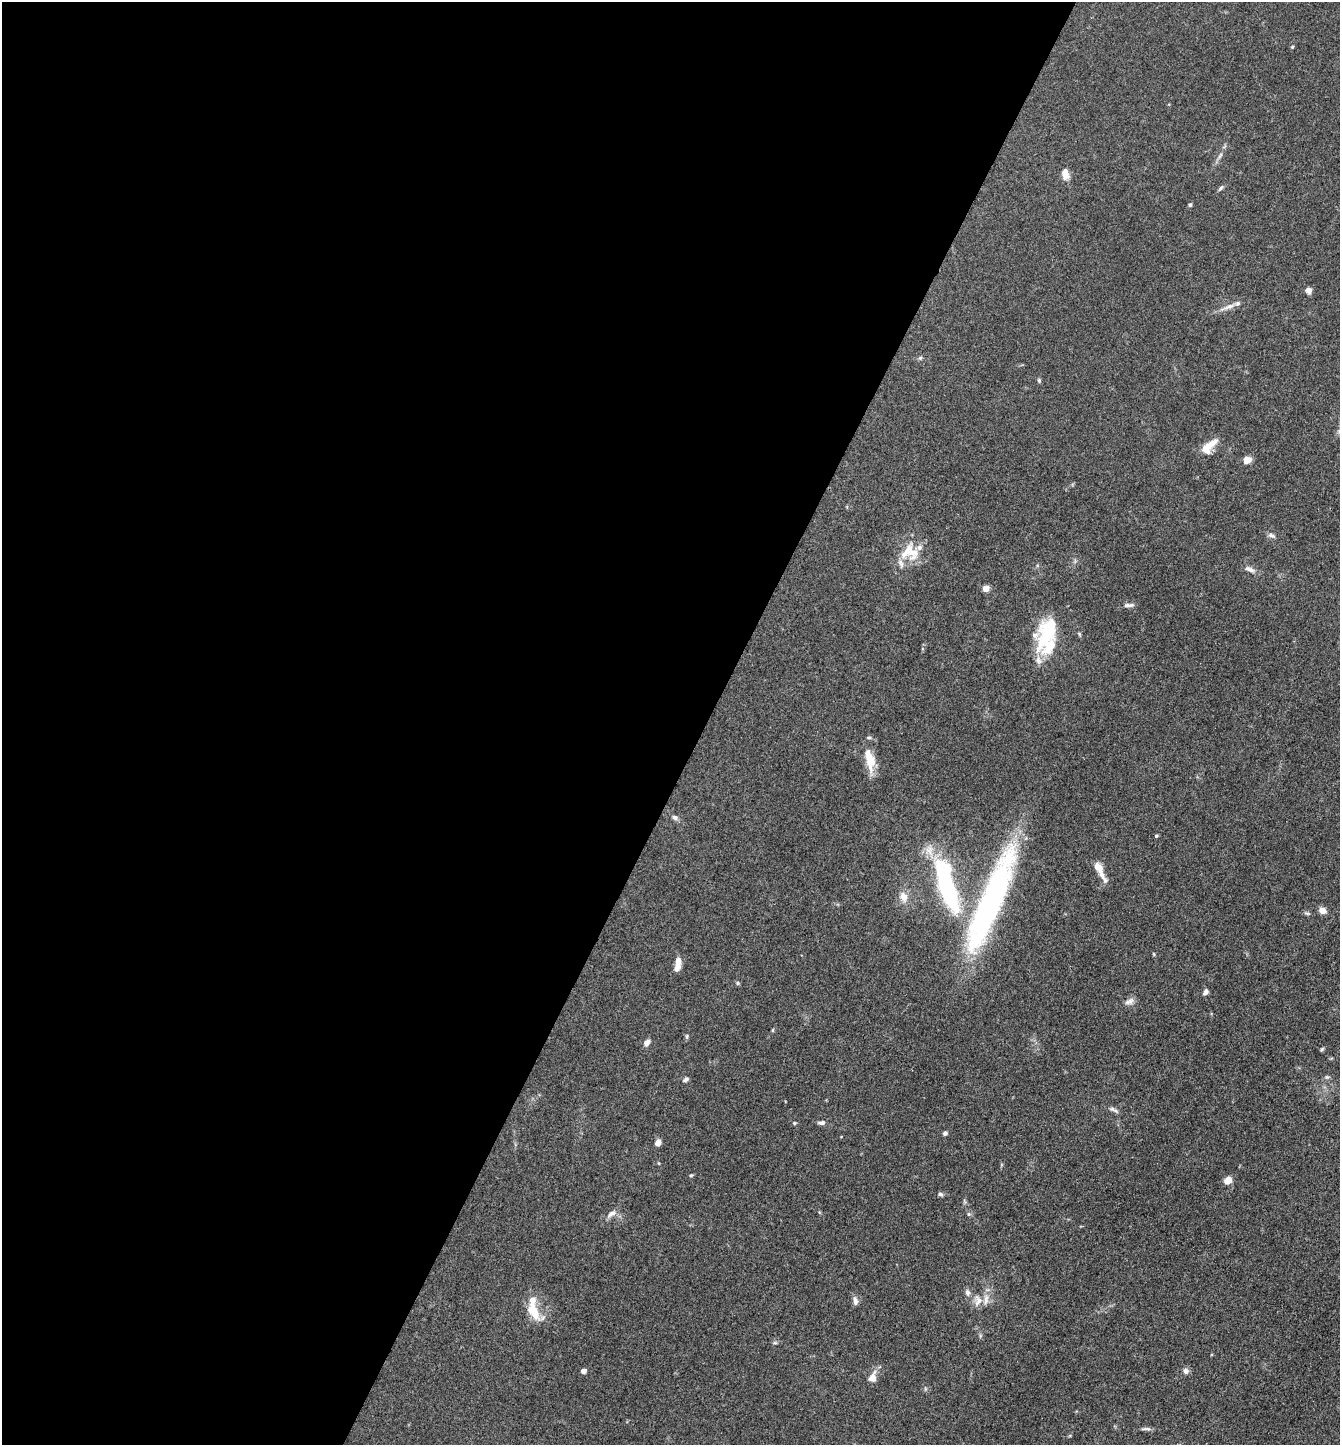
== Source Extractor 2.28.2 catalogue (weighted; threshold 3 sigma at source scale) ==
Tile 5 of 4 x 4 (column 1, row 2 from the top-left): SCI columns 286-1623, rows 2889-4331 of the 5784 x 5775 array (HDU 1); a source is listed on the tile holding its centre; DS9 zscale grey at full resolution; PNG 1342 x 1447 px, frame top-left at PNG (2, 2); no overlay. Shown black and unused: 53% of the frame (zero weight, under 3 of 4 exposures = <1% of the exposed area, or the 3 px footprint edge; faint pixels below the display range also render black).
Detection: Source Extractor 2.28.2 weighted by HDU 2 'WHT'; one run over the whole footprint, this tile lists its part. Background 0.0825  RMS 0.0063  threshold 0.0284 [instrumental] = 3 sigma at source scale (4.5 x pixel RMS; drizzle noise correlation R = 1.50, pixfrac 1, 0.05/0.05 arcsec/px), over >= 5 px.
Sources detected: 63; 1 inside a brighter object's white glare — not listed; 7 inside a brighter listed object's ellipse — not listed separately; the other 55 listed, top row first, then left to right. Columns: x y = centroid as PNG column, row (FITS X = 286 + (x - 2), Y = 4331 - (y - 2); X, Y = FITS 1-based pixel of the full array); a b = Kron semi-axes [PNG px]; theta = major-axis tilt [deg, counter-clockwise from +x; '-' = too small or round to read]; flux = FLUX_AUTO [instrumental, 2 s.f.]
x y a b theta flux
1292 47 4 4 - 0.71
1220 155 11 4 63 1.9
1065 174 10 6 -77 6.9
1221 188 8 4 46 1.3
1190 205 5 4 - 1
1308 290 7 6 - 2.6
1229 306 20 5 20 4.5
920 358 5 5 - 1.1
1039 380 6 5 - 0.99
1209 446 22 9 44 10
1247 460 8 6 17 6.6
1272 535 11 5 -26 1.9
910 552 26 23 -18 17
1250 569 14 6 -23 3.1
986 589 4 4 - 12
1129 605 15 5 3 2.2
1047 636 47 21 83 41
871 761 29 12 87 11
675 818 8 6 -27 1.9
1156 836 4 3 - 0.94
1099 870 25 7 -61 8.2
946 887 55 15 -70 100
903 897 13 9 -70 5.8
991 901 119 22 68 180
1322 910 7 6 - 4.8
1154 954 5 3 - 0.62
678 961 9 7 -88 4.3
737 983 5 5 - 0.88
1206 992 8 6 55 1.8
1130 1001 11 8 64 3
773 1030 5 3 - 0.61
687 1036 6 5 - 0.99
647 1043 9 6 51 2.9
1322 1049 6 4 46 0.83
1327 1077 5 5 - 1.1
686 1079 8 5 33 1.5
1112 1109 8 6 -25 1.9
794 1123 5 4 - 0.78
821 1123 8 5 2 1.8
945 1133 5 5 - 1.6
658 1143 7 6 - 3.5
691 1175 6 3 2 0.73
1228 1180 10 8 40 4.4
940 1194 7 5 -15 1.3
611 1214 12 7 31 3.4
969 1214 6 5 - 1
967 1293 9 7 -84 2.3
855 1301 11 6 -80 2.9
978 1301 13 10 74 5.6
533 1311 29 13 -55 13
775 1343 6 4 0 0.94
584 1371 6 5 - 2.3
1186 1371 7 7 - 2.5
873 1378 13 9 74 5.2
1146 1429 15 4 1 1.9